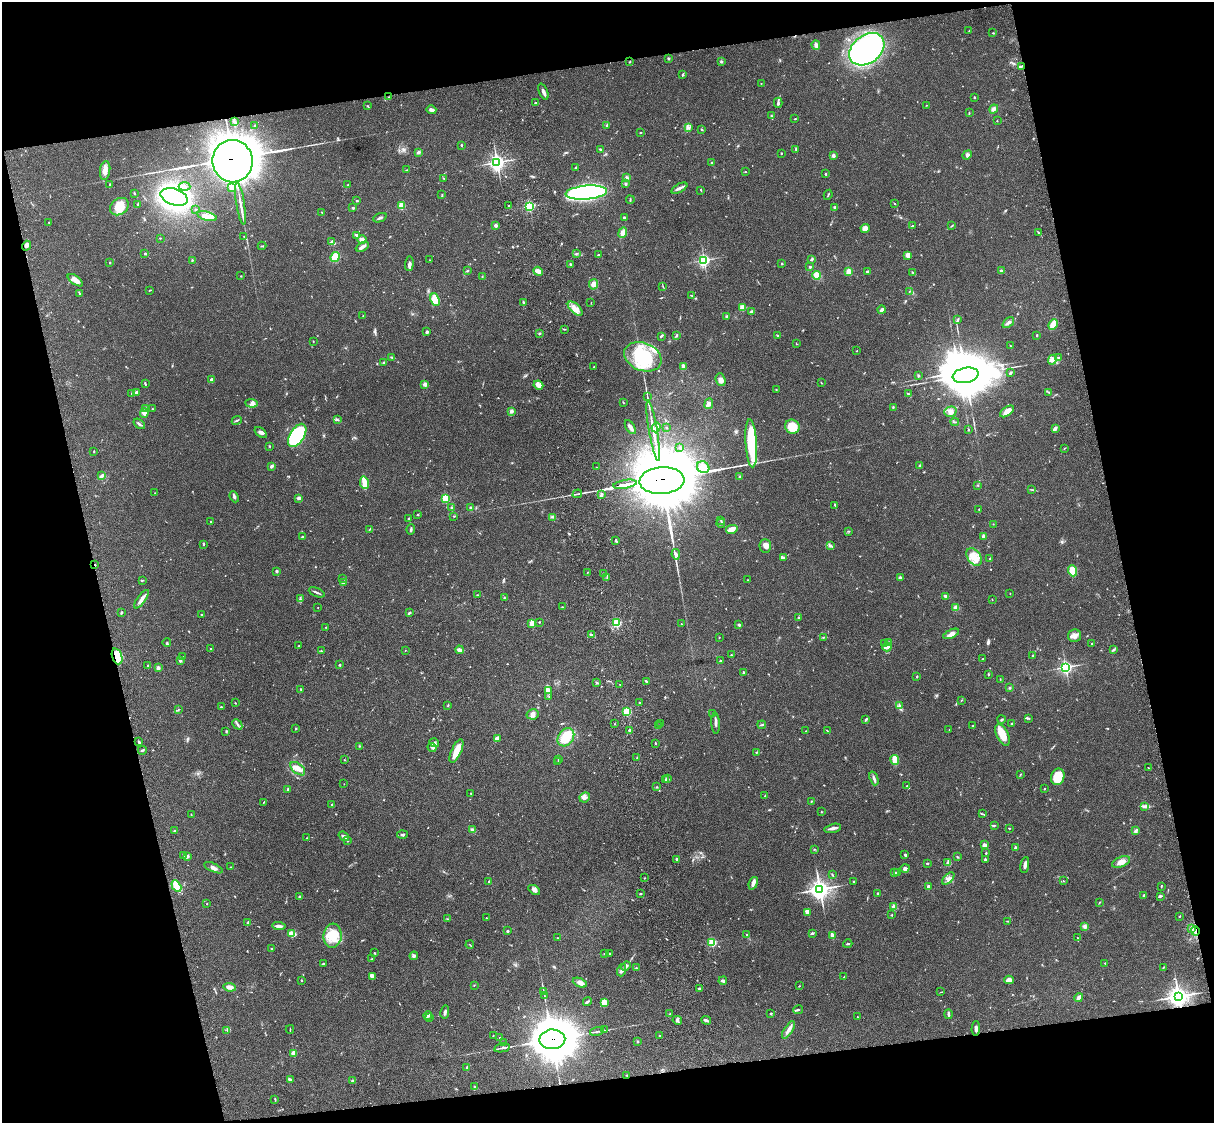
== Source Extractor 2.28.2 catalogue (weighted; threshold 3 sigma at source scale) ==
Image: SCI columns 121-4965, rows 278-4760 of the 5083 x 4925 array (HDU 1 of 3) = the unmasked area's bounding box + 8 px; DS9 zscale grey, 4 x 4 block average (1 PNG px = mean of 4 x 4 image px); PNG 1216 x 1125 px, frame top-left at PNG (2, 2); each listed source drawn as its Kron ellipse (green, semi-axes under 4 px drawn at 4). Shown black and unused: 25% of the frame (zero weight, under 3 of 4 exposures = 6% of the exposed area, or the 3 px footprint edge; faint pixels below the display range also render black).
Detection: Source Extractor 2.28.2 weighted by HDU 2 'WHT'. Background 0.0782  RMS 0.0059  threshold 0.0266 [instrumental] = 3 sigma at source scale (4.5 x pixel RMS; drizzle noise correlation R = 1.50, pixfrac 1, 0.05/0.05 arcsec/px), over >= 5 px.
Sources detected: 735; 3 too faint to see at this stretch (4 x 4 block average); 9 inside a brighter object's white glare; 2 cosmic-ray / hot-pixel residue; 4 long thin detections or spike segments (spike, bleed or trail) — neither listed nor drawn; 10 coinciding with a brighter row at this scale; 29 inside a brighter listed object's ellipse — not listed separately; of the other 678, all 500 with FLUX_AUTO >= 1.4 (the completeness limit of this list) listed and drawn (178 fainter detections not listed), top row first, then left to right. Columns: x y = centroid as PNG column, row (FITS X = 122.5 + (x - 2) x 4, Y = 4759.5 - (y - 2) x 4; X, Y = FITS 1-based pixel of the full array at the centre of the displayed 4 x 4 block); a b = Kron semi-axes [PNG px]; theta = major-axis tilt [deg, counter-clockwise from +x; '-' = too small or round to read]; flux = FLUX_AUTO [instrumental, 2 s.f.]
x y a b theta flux
969 31 2 2 - 1.5
993 33 2 2 - 2
816 45 5 3 - 10
867 49 19 14 38 1100
669 58 3 3 - 3.3
721 61 3 3 - 4.4
630 62 4 2 - 2.2
1021 67 3 2 - 3.3
683 75 2 2 - 3.3
761 83 2 2 - 1.7
543 92 9 3 -68 11
389 97 2 2 - 1.7
974 97 2 2 - 7.9
535 103 2 2 - 4.1
778 103 5 2 - 7.1
926 105 2 2 - 1.9
367 106 3 2 - 2.6
994 109 5 3 - 11
431 110 5 2 - 14
969 113 3 2 - 2.3
771 116 2 2 - 3.4
795 119 2 2 - 2.3
234 121 3 2 - 3.5
997 121 2 2 - 2.3
255 125 3 2 - 2.8
607 125 3 2 - 2.3
689 127 3 2 - 5.7
702 129 3 2 - 2.8
640 133 2 2 - 3.1
461 145 3 2 - 2.7
600 149 3 2 - 5.7
796 149 2 2 - 2.9
418 152 3 2 - 8.9
781 153 2 2 - 2.4
967 155 5 4 - 8.5
833 156 2 2 - 13
233 161 21 20 - 14000
497 162 3 3 - 1400
711 163 2 2 - 3.2
576 167 3 2 - 2.4
407 170 3 2 - 3.1
105 171 9 5 82 21
745 172 2 2 - 1.9
826 174 2 2 - 10
627 177 2 2 - 8
444 178 2 2 - 2.3
110 184 2 2 - 2.9
625 184 2 2 - 7.5
348 185 2 2 - 1.5
185 187 6 3 -4 8.9
232 187 2 2 - 110
679 188 9 3 28 13
701 190 2 2 - 1.9
134 193 2 2 - 2.2
586 193 21 7 5 800
442 195 3 2 - 2.6
828 195 5 2 - 3.5
174 197 14 8 -17 1300
630 200 4 2 - 2.9
357 201 3 2 - 3.2
138 204 3 2 - 4.2
240 204 21 2 -81 25
895 204 2 2 - 2
401 206 2 2 - 160
509 206 3 2 - 3.1
529 206 2 2 - 500
119 207 10 7 37 60
353 208 3 2 - 3.7
835 208 3 3 - 4.5
196 209 2 2 - 1.9
321 212 2 2 - 1.5
207 216 10 3 -15 32
380 218 7 2 23 7.3
624 218 3 2 - 4.1
49 222 2 2 - 1.4
496 225 2 2 - 19
913 225 2 2 - 2
952 226 3 2 - 2.9
865 228 4 4 - 25
1038 232 3 2 - 3
623 233 5 3 - 27
357 235 4 2 - 7.1
244 236 2 2 - 1.8
160 238 2 2 - 1.9
362 240 4 3 - 14
332 242 4 3 - 7.3
26 246 5 3 - 11
262 246 4 2 - 3.2
362 247 7 3 29 12
577 253 2 2 - 1.5
145 254 3 2 - 4
598 255 2 2 - 2.9
908 255 4 3 - 25
335 257 5 4 - 57
192 260 2 2 - 3.2
430 260 3 2 - 1.7
704 260 3 2 - 610
811 260 3 2 - 3.5
110 262 2 2 - 2.8
409 264 7 3 84 12
570 264 3 2 - 4.8
782 264 2 2 - 4.1
810 267 2 2 - 7.4
467 271 2 2 - 1.7
538 271 5 3 - 20
849 271 2 2 - 130
868 271 4 2 - 5.9
1002 271 3 2 - 7.8
912 272 3 2 - 3.1
817 275 4 4 - 27
241 276 2 2 - 1.7
482 277 2 2 - 1.4
75 280 9 4 -36 34
594 284 5 4 - 18
663 287 3 2 - 1.9
149 290 3 2 - 1.9
909 292 2 2 - 2.2
80 294 3 2 - 2.8
691 295 3 2 - 1.9
435 300 6 4 -67 73
523 302 4 2 - 5
591 303 2 2 - 1.4
742 308 3 3 - 26
575 309 9 5 -43 25
881 310 4 2 - 12
751 311 4 2 - 4.4
363 316 2 2 - 2.2
727 317 2 2 - 6.9
958 319 3 2 - 3.6
1008 322 6 3 40 11
1053 325 5 3 - 58
564 329 2 2 - 2
427 332 3 2 - 7.9
539 333 3 2 - 3.5
778 335 3 2 - 5
1037 335 2 2 - 3.9
661 336 3 2 - 4.5
676 336 3 2 - 3.9
313 341 2 2 - 1.4
796 343 2 2 - 1.4
1010 346 2 2 - 3
857 351 2 2 - 1.8
643 357 19 14 -21 200
1059 357 3 2 - 2.3
392 358 4 2 - 3.3
1052 360 5 4 - 13
383 362 3 2 - 3
683 366 3 2 - 14
594 367 2 2 - 2.4
1010 373 3 2 - 9.6
966 375 13 7 11 14000
918 376 3 2 - 2.6
211 380 2 2 - 31
721 380 6 4 -69 16
821 383 2 2 - 1.6
145 384 4 2 - 3.1
425 384 2 2 - 57
538 385 5 4 - 24
776 389 2 2 - 1.6
136 392 3 2 - 9.1
1049 392 3 2 - 2.4
132 393 3 2 - 1.9
908 394 2 2 - 3.7
647 397 2 2 - 1.4
623 402 3 2 - 2.4
252 403 6 4 -5 14
709 404 5 3 - 12
893 407 3 2 - 3.2
145 408 4 2 - 4.4
153 409 2 2 - 1.6
511 411 2 2 - 13
1007 411 8 4 36 23
950 412 6 5 - 15
144 413 4 3 - 10
337 419 3 2 - 3.1
237 420 5 2 - 4.6
955 422 4 2 - 3.4
139 424 6 2 -37 6.5
630 427 8 3 -58 15
656 427 5 4 - 13
666 427 2 2 - 3.9
792 427 7 6 - 98
1056 428 3 3 - 6.1
968 430 2 2 - 3
653 431 30 2 -80 49
261 432 7 3 -38 10
297 435 13 7 58 400
751 443 24 5 -86 200
270 446 2 2 - 1.7
680 447 2 2 - 5.2
1064 448 3 2 - 1.8
94 451 3 2 - 2.1
920 465 2 2 - 3.6
271 466 4 2 - 8.4
597 467 2 2 - 2.7
703 467 6 5 - 29
102 476 2 2 - 12
740 476 3 2 - 3.1
662 481 22 13 3 37000
364 483 6 2 -81 77
625 484 12 2 10 3100
978 485 2 2 - 2
1032 490 2 2 - 1.7
155 493 2 2 - 1.8
577 494 5 2 - 5.2
601 494 3 3 - 5.1
234 497 6 2 -67 7.4
299 498 4 3 - 7.3
446 499 2 2 - 270
835 505 2 2 - 2.5
470 507 2 2 - 3
451 508 3 2 - 4.1
979 509 2 2 - 2.2
417 515 3 2 - 2.1
454 516 2 2 - 1.6
553 517 3 2 - 1.8
408 518 3 2 - 2.2
721 520 2 2 - 1.5
211 521 2 2 - 2.4
721 523 4 2 - 3.4
993 524 2 2 - 1.5
411 529 5 2 - 5.6
732 529 6 4 13 24
369 530 3 2 - 2.1
848 531 2 2 - 2.9
983 536 4 3 - 11
302 537 3 2 - 3.9
616 540 3 2 - 3.6
204 544 2 2 - 3.3
765 546 7 5 -88 17
831 546 3 2 - 4.8
676 554 5 3 - 9.3
974 557 10 6 -55 41
783 558 3 2 - 4.8
990 559 3 2 - 3.8
95 565 2 2 - 5.7
277 571 2 2 - 17
1073 571 6 4 -70 75
587 572 2 2 - 1.7
603 573 2 2 - 2.8
607 577 2 2 - 2
900 577 3 2 - 6
342 578 2 2 - 1.8
142 580 3 2 - 2.2
748 580 2 2 - 1.6
343 583 4 2 - 5.1
317 592 8 2 -22 7.4
1010 593 2 2 - 2.6
477 595 2 2 - 2.4
946 596 3 2 - 10
504 598 2 2 - 2.2
141 599 11 3 55 17
300 599 2 2 - 2
992 599 2 2 - 2.3
318 607 2 2 - 1.7
562 607 2 2 - 2.1
956 607 3 3 - 14
121 613 3 2 - 4.6
409 613 2 2 - 6.1
201 615 2 2 - 2.6
798 617 3 2 - 3.1
540 622 2 2 - 1.7
532 623 2 2 - 120
617 623 2 2 - 360
681 624 2 2 - 2.1
739 625 3 2 - 6.2
326 627 2 2 - 1.4
951 634 8 4 24 21
591 635 2 2 - 3.3
1074 636 7 6 - 17
719 637 2 2 - 1.8
823 637 2 2 - 2.4
889 642 3 2 - 3.6
167 643 4 2 - 3.2
885 643 3 2 - 3.1
1092 644 2 2 - 1.7
299 646 2 2 - 2
887 647 4 3 - 8.8
211 649 2 2 - 2.9
405 650 2 2 - 1.6
460 650 4 3 - 14
1113 650 4 2 - 4.6
321 651 2 2 - 1.4
731 655 2 2 - 2.5
1033 655 2 2 - 2.4
117 656 8 5 -71 120
183 657 2 2 - 1.7
983 659 3 2 - 2.3
180 660 3 3 - 6
720 661 2 2 - 8.1
340 665 2 2 - 3
147 666 2 2 - 2.1
1066 667 2 2 - 820
158 668 3 3 - 12
744 673 3 2 - 6.1
988 674 3 2 - 2.7
917 677 2 2 - 3.6
1000 679 2 2 - 1.5
646 681 3 2 - 5.3
597 682 2 2 - 7.8
620 685 2 2 - 1.8
1009 688 2 2 - 2.6
301 689 2 2 - 4.1
549 690 4 3 - 7.1
549 696 2 2 - 2.8
961 700 2 2 - 1.5
639 702 3 2 - 2.2
235 703 2 2 - 1.8
448 705 2 2 - 2.8
900 706 4 2 - 4.4
221 707 2 2 - 7.2
178 710 2 2 - 2
627 712 2 2 - 270
713 713 3 2 - 2.4
533 714 6 5 - 13
1028 718 3 2 - 1.8
866 719 4 2 - 5.4
1001 719 4 2 - 3.4
660 723 2 2 - 5.2
716 723 10 2 -86 12
1012 723 2 2 - 2.1
237 724 6 2 -48 5.8
615 724 2 2 - 1.4
658 725 2 2 - 2.2
762 725 4 2 - 3.7
973 726 2 2 - 2.3
296 728 2 2 - 7.4
949 730 2 2 - 1.6
226 731 2 2 - 2.3
630 731 2 2 - 29
806 731 2 2 - 1.5
827 731 3 2 - 2.6
1003 735 11 6 -65 51
566 737 10 7 54 90
497 738 4 3 - 12
139 742 3 2 - 5.6
434 743 5 3 - 8.8
655 743 3 2 - 2.9
359 746 2 2 - 2.1
432 747 4 2 - 6.6
142 750 4 2 - 5.5
456 751 13 5 66 45
756 752 3 2 - 2.9
637 758 3 2 - 3.2
558 759 2 2 - 1.8
344 760 2 2 - 1.5
895 760 5 3 - 47
558 762 2 2 - 2.8
1148 768 2 2 - 2.1
298 769 8 5 -39 27
1020 775 3 2 - 2.3
1058 777 8 6 72 78
874 778 7 2 -70 9
668 779 3 2 - 2.9
665 780 3 2 - 3.3
344 784 2 2 - 1.5
907 786 2 2 - 3.1
657 787 2 2 - 2
288 789 2 2 - 20
1044 789 2 2 - 1.6
471 794 3 2 - 3.1
765 796 3 2 - 2.3
585 797 5 5 - 12
811 801 2 2 - 1.7
264 802 3 2 - 1.9
331 805 2 2 - 2.7
1144 806 2 2 - 2.4
821 812 2 2 - 2.9
983 814 2 2 - 2.3
191 815 3 2 - 1.8
994 825 2 2 - 3.1
833 828 8 3 13 12
1009 828 2 2 - 2.5
472 830 3 3 - 8
174 831 3 2 - 3
1136 831 3 2 - 4.5
402 835 5 3 - 6.2
344 836 6 3 -36 10
307 838 2 2 - 1.6
348 841 2 2 - 2.3
984 845 4 3 - 13
1015 847 2 2 - 25
814 849 2 2 - 1.7
986 853 2 2 - 3.3
184 855 2 2 - 2.1
905 855 3 2 - 4.5
188 856 4 2 - 4.2
957 857 2 2 - 2.5
677 859 3 2 - 7.8
985 859 3 2 - 5.2
1121 862 9 5 23 24
927 863 3 2 - 3.5
948 863 2 2 - 2.2
1025 865 8 3 81 12
230 867 2 2 - 1.6
213 868 10 3 -23 13
905 868 5 4 - 9.4
898 872 2 2 - 2.3
894 873 3 2 - 3.3
832 875 4 2 - 2.8
645 878 2 2 - 2.1
948 879 7 4 47 12
489 881 3 2 - 3.7
853 881 3 2 - 1.9
1063 881 2 2 - 1.4
753 883 6 3 71 17
176 886 6 4 -60 82
1161 886 2 2 - 1.6
928 887 2 2 - 29
820 889 4 4 - 2100
534 890 6 4 -33 12
640 894 3 2 - 2.5
878 894 3 2 - 4.3
1144 895 2 2 - 5.2
299 896 3 2 - 3.5
1160 896 4 3 - 4.8
1099 903 3 2 - 1.8
207 904 2 2 - 3.7
894 907 2 2 - 100
807 912 4 2 - 17
892 915 2 2 - 3.5
1179 916 2 2 - 3.3
486 918 2 2 - 2.3
447 919 2 2 - 1.9
1008 921 3 2 - 2
248 923 3 2 - 3.2
279 926 7 2 -4 11
1085 926 4 3 - 11
1191 928 2 2 - 2.3
507 931 3 2 - 3.3
1195 931 5 2 - 7.9
812 933 3 2 - 4.8
292 934 3 2 - 67
747 934 2 2 - 2.2
832 935 3 2 - 23
333 936 12 9 84 70
557 938 2 2 - 2.1
1077 938 2 2 - 2.2
712 942 2 2 - 350
848 944 5 2 - 4.4
470 945 4 2 - 1.8
271 949 3 2 - 3.3
374 953 2 2 - 3.3
604 954 2 2 - 2.2
610 954 2 2 - 2.9
414 956 4 4 - 6.9
372 959 3 2 - 2.4
1105 963 2 2 - 3.6
323 964 3 2 - 7.2
626 966 5 4 - 8.5
1163 967 2 2 - 1.6
636 968 3 2 - 3.1
622 970 6 3 72 8.3
372 976 4 3 - 23
844 977 2 2 - 2.1
302 980 2 2 - 2.4
1009 980 5 3 - 27
723 981 4 2 - 14
580 983 7 4 -24 17
474 985 3 2 - 1.8
799 986 2 2 - 1.7
229 987 6 3 -7 22
699 989 4 2 - 5.7
543 992 2 2 - 1.8
941 992 3 2 - 1.7
544 996 3 2 - 1.7
1178 996 4 4 - 2200
1079 998 4 3 - 12
587 1002 4 2 - 4.9
604 1003 3 3 - 63
798 1010 5 2 - 4.2
445 1012 6 2 78 9.6
669 1014 3 2 - 2.3
771 1014 3 2 - 2.5
949 1014 5 3 - 7.1
428 1016 4 3 - 7.8
858 1017 2 2 - 1.6
430 1018 2 2 - 2.2
677 1020 5 3 - 6.1
706 1020 5 2 - 9
290 1029 4 2 - 2.7
976 1029 7 3 88 11
227 1030 2 2 - 1.7
604 1030 2 2 - 2
788 1030 10 3 56 18
597 1031 7 2 17 5.8
659 1035 3 2 - 2.5
493 1036 2 2 - 1.4
500 1037 3 2 - 1.8
552 1039 13 10 3 17000
638 1041 2 2 - 4.2
504 1043 2 2 - 1.9
502 1048 8 2 12 7.8
293 1053 2 2 - 100
467 1068 3 2 - 12
627 1075 2 2 - 2.7
290 1080 3 2 - 6.7
352 1080 2 2 - 2.1
475 1086 3 2 - 2.4
275 1099 3 2 - 2.1
Overlapping masked pixels (flux is a lower limit): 8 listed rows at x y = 233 161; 662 481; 95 565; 117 656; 1195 931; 1178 996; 552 1039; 627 1075
Diffuse or blended objects may show on this block-average render without a row.